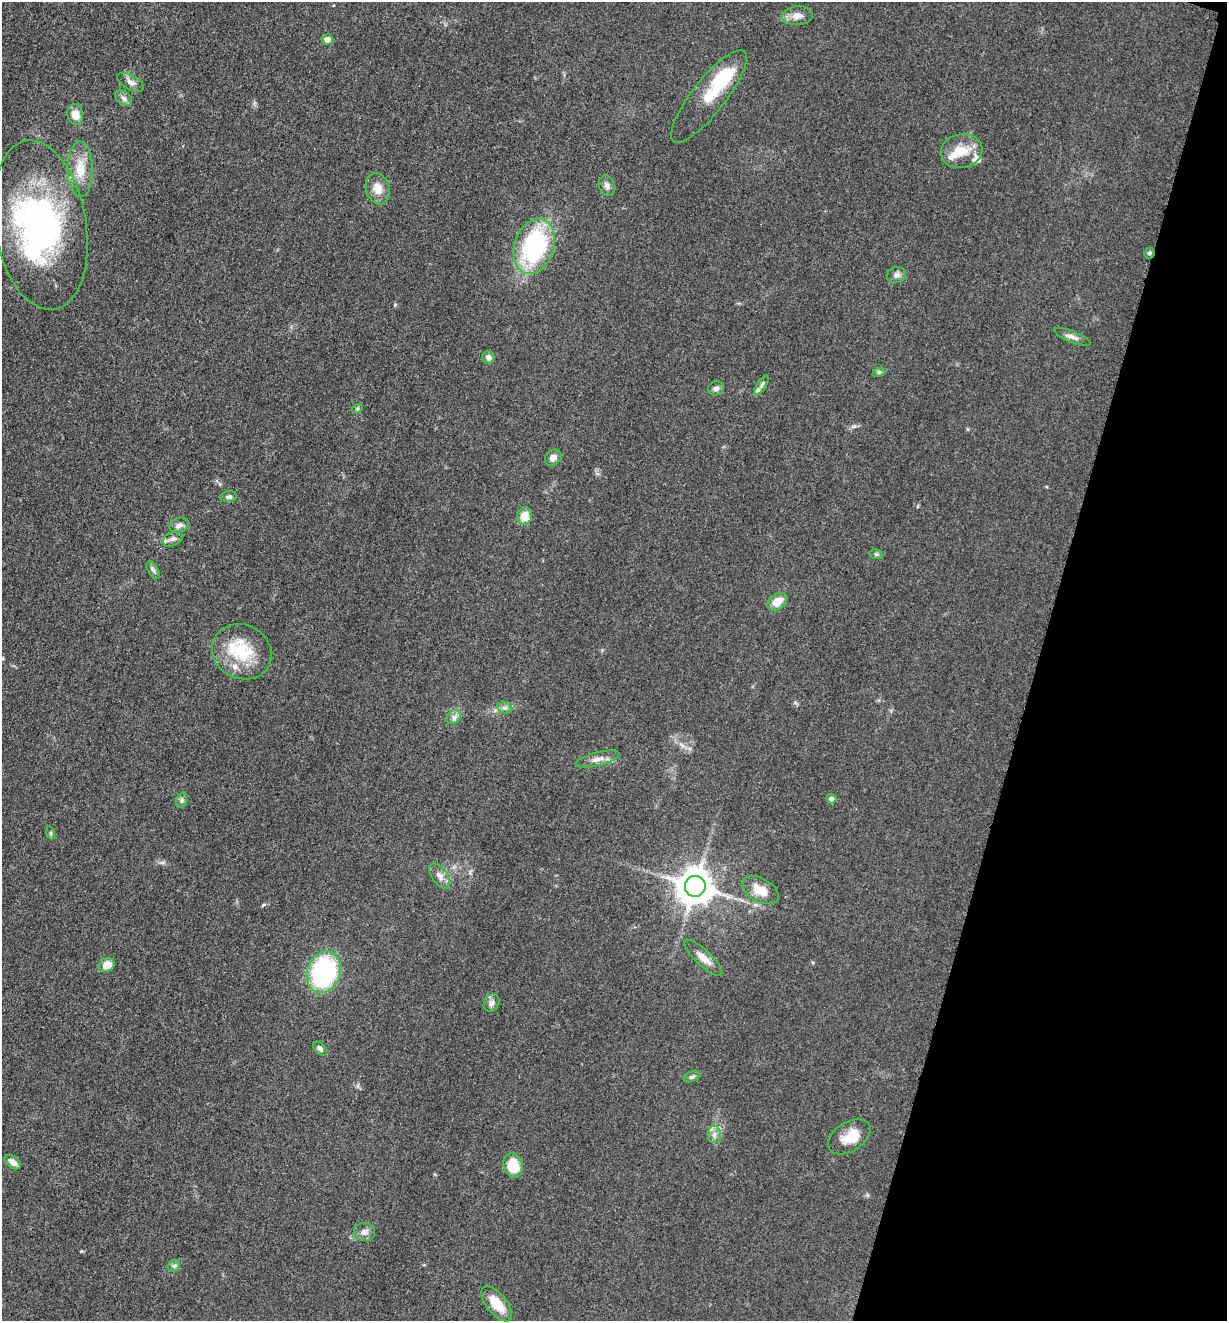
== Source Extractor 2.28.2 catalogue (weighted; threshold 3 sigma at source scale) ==
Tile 8 of 4 x 4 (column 4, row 2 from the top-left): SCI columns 3940-5164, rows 2649-3967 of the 5304 x 5292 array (HDU 1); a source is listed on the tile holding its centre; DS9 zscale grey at full resolution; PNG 1229 x 1323 px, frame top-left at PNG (2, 2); each listed source drawn as its Kron ellipse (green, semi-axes under 4 px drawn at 4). Shown black and unused: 15% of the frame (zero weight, under 3 of 5 exposures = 1% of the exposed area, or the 3 px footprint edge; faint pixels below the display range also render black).
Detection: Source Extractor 2.28.2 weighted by HDU 2 'WHT'; one run over the whole footprint, this tile lists its part. Background 0.0509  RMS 0.0056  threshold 0.0251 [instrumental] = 3 sigma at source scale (4.5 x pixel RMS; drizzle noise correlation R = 1.50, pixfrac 1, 0.05/0.05 arcsec/px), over >= 5 px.
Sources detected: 60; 3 inside a brighter object's white glare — neither listed nor drawn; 6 inside a brighter listed object's ellipse — not listed separately; the other 51 listed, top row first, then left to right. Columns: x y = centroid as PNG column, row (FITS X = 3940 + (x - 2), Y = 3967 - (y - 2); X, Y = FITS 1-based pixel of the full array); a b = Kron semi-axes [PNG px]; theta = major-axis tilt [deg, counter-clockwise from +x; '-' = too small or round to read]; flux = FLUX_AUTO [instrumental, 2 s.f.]
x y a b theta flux
797 16 15 9 5 4.5
327 39 5 5 - 3.9
131 82 14 7 -28 2.8
709 96 57 17 52 20
124 98 9 6 -40 2
75 114 10 8 -82 6.2
962 151 21 17 8 12
80 169 28 13 -89 12
607 186 10 8 -71 2.7
378 189 16 11 -73 6.6
40 225 86 46 -80 160
534 246 28 20 72 75
1149 253 5 5 - 0.95
896 275 9 8 - 2.3
1072 337 19 5 -21 2.8
488 357 6 6 - 2.1
879 372 6 4 18 1
762 385 11 4 58 1.5
716 388 8 7 - 2.1
357 409 6 4 18 0.75
553 458 9 7 43 3.3
228 497 8 5 7 1.3
525 516 9 7 82 7.8
179 525 10 7 18 2.4
173 539 11 6 28 2.3
876 554 7 5 -12 0.99
153 570 10 5 -60 1.6
777 602 11 7 35 7.9
242 652 31 27 -28 26
505 708 7 5 -11 1.5
454 717 8 6 46 2
598 759 22 6 14 4.6
831 799 5 5 - 1.8
182 800 8 5 73 1.4
51 833 6 4 -71 0.8
440 876 14 7 -54 3.4
695 886 10 10 - 1200
761 890 20 11 -28 8.8
703 958 25 8 -43 5.4
107 965 8 7 - 6.6
324 972 21 16 69 71
491 1003 9 7 55 2.6
320 1049 8 5 -50 1.7
692 1077 9 5 20 1.3
714 1134 9 6 88 2.5
849 1137 23 14 32 9.7
13 1162 9 5 -37 3.7
513 1165 12 9 -73 15
364 1232 10 9 - 2.9
174 1266 7 5 42 1.2
497 1304 21 10 -51 13